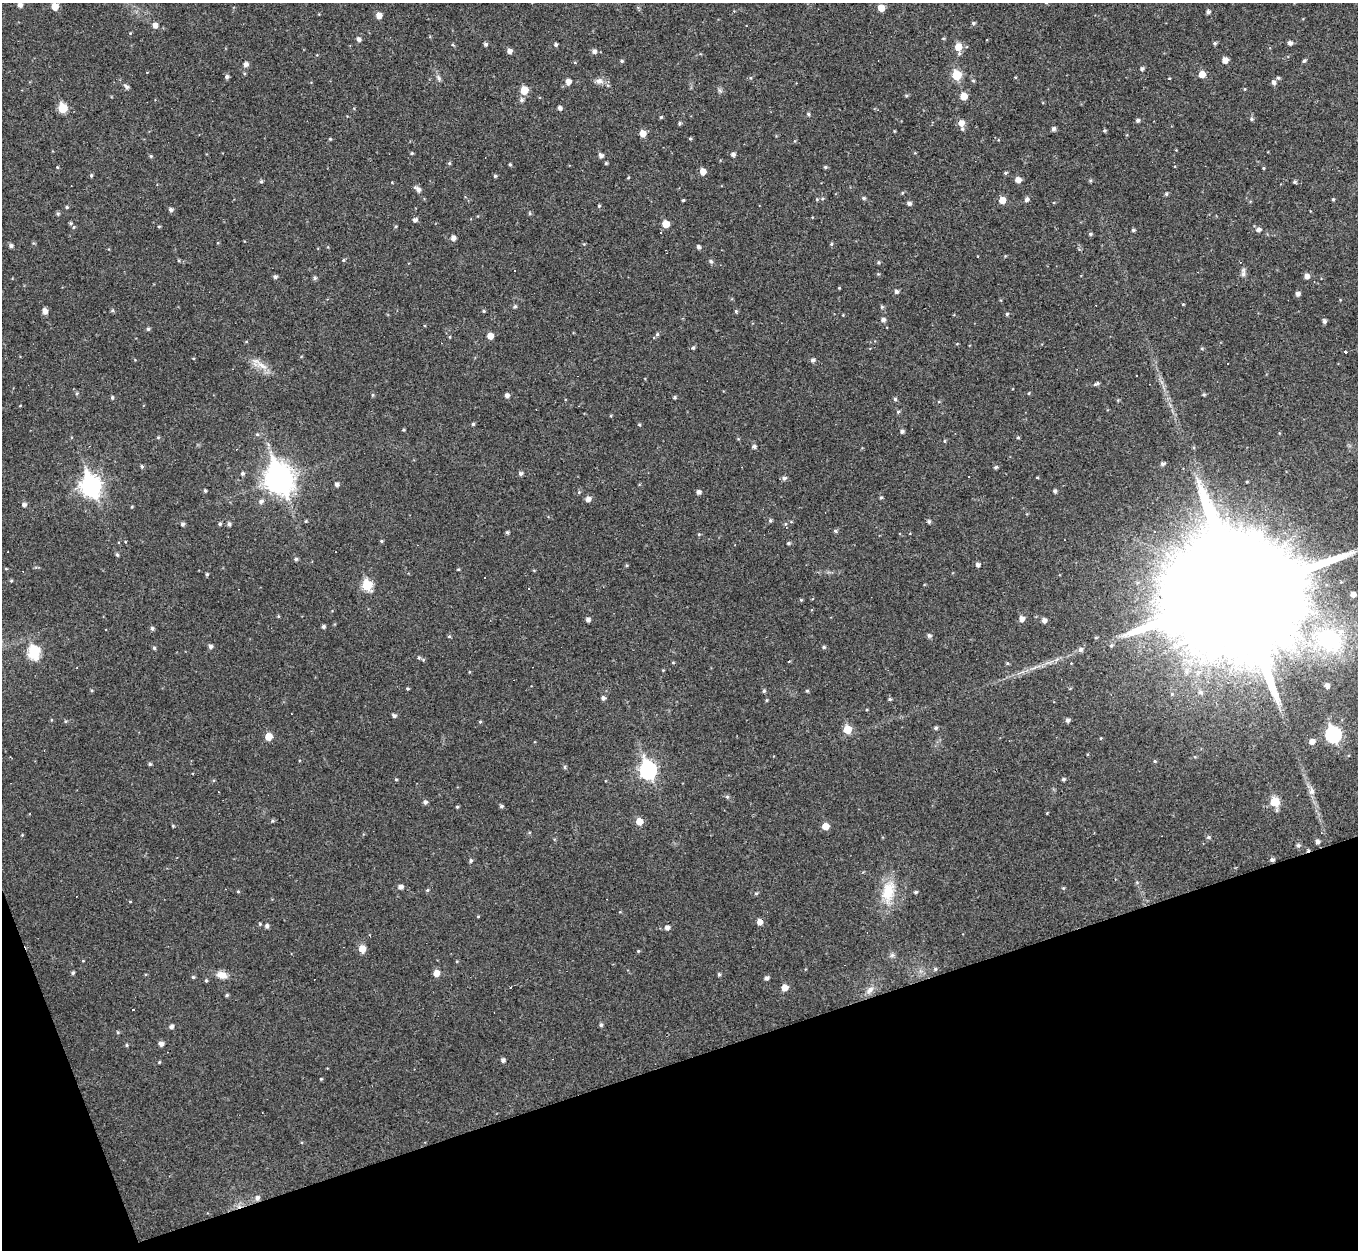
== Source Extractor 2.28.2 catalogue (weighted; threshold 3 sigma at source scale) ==
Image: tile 14 of 4 x 4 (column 2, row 4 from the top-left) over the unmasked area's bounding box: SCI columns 1357-2712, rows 147-1394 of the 5425 x 5410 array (HDU 1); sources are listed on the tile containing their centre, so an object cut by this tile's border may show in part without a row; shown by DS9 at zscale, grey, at full resolution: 1 PNG px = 1 image px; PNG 1360 x 1252 px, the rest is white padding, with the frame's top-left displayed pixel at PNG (2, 3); no overlay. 17% of this frame is shown black and not used: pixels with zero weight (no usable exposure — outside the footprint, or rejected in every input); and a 3 px margin inside the footprint's outer edge (the drizzle kernel's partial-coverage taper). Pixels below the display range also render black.
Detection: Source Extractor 2.28.2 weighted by HDU 2 'WHT'; one run over the whole footprint, this tile lists its part. Background 0.0459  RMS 0.0086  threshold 0.0387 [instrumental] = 3 sigma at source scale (4.5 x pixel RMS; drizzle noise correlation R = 1.50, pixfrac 1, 0.05/0.05 arcsec/px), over >= 5 px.
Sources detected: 268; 1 inside a brighter object's white glare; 15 cosmic-ray / hot-pixel residue — not listed; the other 252 listed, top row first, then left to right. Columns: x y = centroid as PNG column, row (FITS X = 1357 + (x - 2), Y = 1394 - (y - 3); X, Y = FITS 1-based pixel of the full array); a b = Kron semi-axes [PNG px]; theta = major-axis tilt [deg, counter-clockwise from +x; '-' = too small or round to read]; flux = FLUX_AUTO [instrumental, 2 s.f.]
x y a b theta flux
20 5 5 5 - 3.3
55 6 6 5 - 9.8
881 8 5 5 - 9
1208 12 4 4 - 2.2
379 15 5 5 - 5.9
973 23 5 4 - 1.4
155 25 5 5 - 3.8
359 39 5 4 - 2.4
1215 43 5 4 - 1.4
1290 43 5 4 - 3
486 44 4 4 - 1.6
453 45 5 3 - 0.83
556 45 4 4 - 1.5
958 47 7 6 - 11
509 51 5 5 - 3.6
594 51 6 6 - 2.6
1225 60 5 4 - 6.4
622 61 5 4 - 1.1
1304 61 6 4 61 1.2
246 64 5 5 - 3.1
1142 69 4 4 - 2
1202 74 5 5 - 7.3
956 75 6 6 - 28
227 77 5 5 - 1.9
439 78 8 4 -81 1.8
1278 78 5 4 - 1.4
599 81 10 8 -4 3.8
568 82 6 5 - 4.6
1273 82 5 5 - 2.6
126 87 7 4 -39 2.1
524 90 6 5 - 15
906 96 4 4 - 1.1
964 96 5 5 - 11
521 100 6 5 - 1.8
63 108 6 5 - 26
560 108 4 4 - 2.5
808 114 5 4 - 1.1
661 117 4 4 - 1
1251 119 5 5 - 1.2
1138 120 5 4 - 1.6
679 123 4 4 - 1.2
961 123 7 6 - 6.6
1053 129 5 5 - 2.1
1104 131 4 4 - 1.1
643 133 5 5 - 8.6
330 139 4 4 - 0.76
690 139 4 4 - 0.96
412 153 4 3 - 0.84
733 154 5 4 - 2.4
601 155 5 5 - 2.6
151 156 4 4 - 0.9
449 163 5 4 - 1
606 163 4 4 - 0.92
510 164 4 3 - 0.99
57 167 4 3 - 0.68
825 167 4 4 - 1
1263 168 4 3 - 0.78
703 172 5 5 - 7
1005 173 5 4 - 1.2
91 175 5 4 - 1.2
495 176 4 4 - 1
628 178 4 3 - 0.77
1018 180 5 5 - 5.5
1090 180 5 4 - 1.1
261 182 5 4 - 1.2
1295 182 5 4 - 1.2
418 189 10 5 -39 3.4
1166 194 5 4 - 1.3
864 198 5 4 - 1.4
1026 199 5 5 - 2.5
1333 199 4 3 - 0.86
683 200 3 3 - 0.87
1002 200 5 5 - 9.1
909 203 5 4 - 2.1
599 206 4 4 - 0.92
67 207 4 4 - 0.98
171 210 5 5 - 2.1
530 213 5 4 - 1
58 214 5 4 - 1.3
415 220 5 4 - 2.6
71 223 5 4 - 1.3
666 224 5 5 - 11
159 226 4 3 - 0.71
1133 230 4 4 - 1.2
1258 230 6 5 - 2.8
1090 234 5 4 - 1.3
453 238 5 5 - 3.3
831 244 5 4 - 1
11 246 5 5 - 2.1
698 247 5 4 - 2
344 260 5 3 - 0.96
711 261 5 5 - 1.6
879 262 4 4 - 1
1243 273 13 5 85 2.6
1307 276 5 5 - 4
275 277 5 4 - 1.8
315 278 5 5 - 1.5
839 288 4 3 - 0.61
896 291 5 5 - 2.2
1298 294 5 5 - 2.7
515 307 5 5 - 1.3
882 307 5 4 - 1.2
112 310 5 5 - 1.2
45 311 6 5 - 4.1
484 311 4 4 - 0.98
736 311 5 4 - 1
1007 314 4 4 - 1.1
883 320 6 5 - 2.4
1324 321 5 5 - 1.9
148 329 5 4 - 1.3
657 334 5 5 - 1.4
490 336 5 5 - 7
693 348 5 4 - 1.2
1345 352 3 3 - 300
813 360 5 5 - 2
262 366 17 6 -27 6.9
1096 383 8 3 26 1.6
77 393 5 3 - 0.84
1029 393 4 3 - 0.62
1204 394 5 4 - 1.1
507 395 5 4 - 2.9
112 397 4 3 - 1.2
675 397 5 4 - 1.1
895 399 5 4 - 1.4
898 412 5 4 - 1.2
473 424 4 4 - 1.2
639 425 5 3 - 0.81
403 430 4 3 - 0.79
902 431 5 4 - 2
257 434 6 3 -19 1
1018 437 4 4 - 0.95
945 441 5 3 - 0.83
754 447 5 4 - 1.9
1163 464 5 4 - 1.9
142 466 5 4 - 1.1
996 467 5 4 - 1.2
242 473 5 5 - 1.5
520 473 5 5 - 2.1
1037 477 4 3 - 0.67
784 478 6 5 - 2.1
279 479 11 9 -71 900
337 484 5 4 - 2.3
91 486 10 8 -81 370
205 490 4 4 - 1.1
1055 491 4 4 - 1.8
579 492 5 4 - 0.99
699 492 5 4 - 2.6
881 497 4 4 - 1.1
588 499 5 5 - 4.1
261 501 6 5 - 2.3
24 505 5 4 - 2.3
770 521 5 4 - 1.3
929 521 5 4 - 1.6
182 524 5 4 - 1.6
220 524 5 4 - 1.2
229 524 5 5 - 1.8
835 531 5 4 - 1.2
507 532 4 4 - 1.4
381 541 5 4 - 0.96
788 543 5 4 - 1.3
117 554 5 4 - 1.2
296 559 5 4 - 1.6
978 565 5 5 - 2.3
458 569 4 3 - 0.81
207 574 4 3 - 1.2
11 581 4 4 - 0.89
367 585 6 6 - 37
1240 593 56 27 18 65000
1353 594 5 5 - 4.9
1021 619 6 6 - 4.5
588 620 5 5 - 2.5
1044 620 5 5 - 3.6
323 626 4 4 - 1.8
152 628 5 5 - 1.6
449 636 5 3 - 0.91
929 636 5 5 - 2
1329 640 43 31 -31 110
210 646 5 4 - 2.3
824 647 5 4 - 1.2
154 648 4 4 - 1.2
1081 649 6 6 - 2.2
34 652 7 6 - 67
419 658 5 5 - 1.1
673 663 4 3 - 0.68
1007 663 5 4 - 1
1327 685 6 5 - 3.4
407 689 4 3 - 0.97
764 691 5 4 - 1.2
807 691 5 3 - 0.9
1200 692 6 5 - 1.9
603 698 5 5 - 2.1
890 699 4 4 - 1.1
394 715 5 4 - 2
1067 720 5 5 - 2.2
480 722 4 4 - 0.89
936 728 5 4 - 1.5
847 729 6 6 - 16
1333 734 8 7 - 130
268 736 5 5 - 10
1312 741 6 5 - 4.4
1155 761 4 4 - 0.89
150 764 5 4 - 1.2
565 767 5 3 - 1.1
648 770 8 7 - 210
396 779 5 3 - 0.74
1063 779 4 4 - 1.5
1312 791 9 7 79 3.4
727 797 5 5 - 1.2
425 802 5 5 - 2.1
1275 802 6 6 - 24
501 806 5 4 - 1.5
457 807 5 3 - 0.83
639 821 6 6 - 9.3
825 826 5 5 - 9.6
1208 837 6 4 -71 1
1317 842 5 4 - 2.6
1298 845 6 5 - 1.4
1272 860 5 4 - 1.7
471 861 5 4 - 1.4
400 887 5 4 - 3.1
1063 888 5 3 - 0.79
427 890 5 4 - 1
238 891 4 4 - 0.73
888 891 29 16 75 22
916 892 5 4 - 1.1
756 893 5 4 - 1
478 916 5 3 - 0.69
759 922 5 5 - 5.8
267 926 5 4 - 2
667 927 5 5 - 2.9
362 949 6 5 - 9.4
638 951 4 4 - 0.87
892 955 6 5 - 1.6
935 969 5 4 - 1.2
73 973 4 3 - 1.3
436 973 5 5 - 7.6
719 974 4 4 - 1.2
222 975 12 8 -17 7.2
193 977 4 4 - 1.1
766 978 5 4 - 2.2
206 981 4 4 - 1
785 988 5 5 - 7.2
870 990 13 7 46 4.2
227 995 5 4 - 1.1
601 1025 5 4 - 1.6
171 1026 5 4 - 2.3
118 1032 5 3 - 0.9
161 1044 4 4 - 3.9
127 1045 4 4 - 1
503 1060 5 5 - 2.1
321 1079 4 3 - 0.74
257 1198 6 6 - 2.9
Overlapping masked pixels (flux is a lower limit): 1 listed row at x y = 257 1198